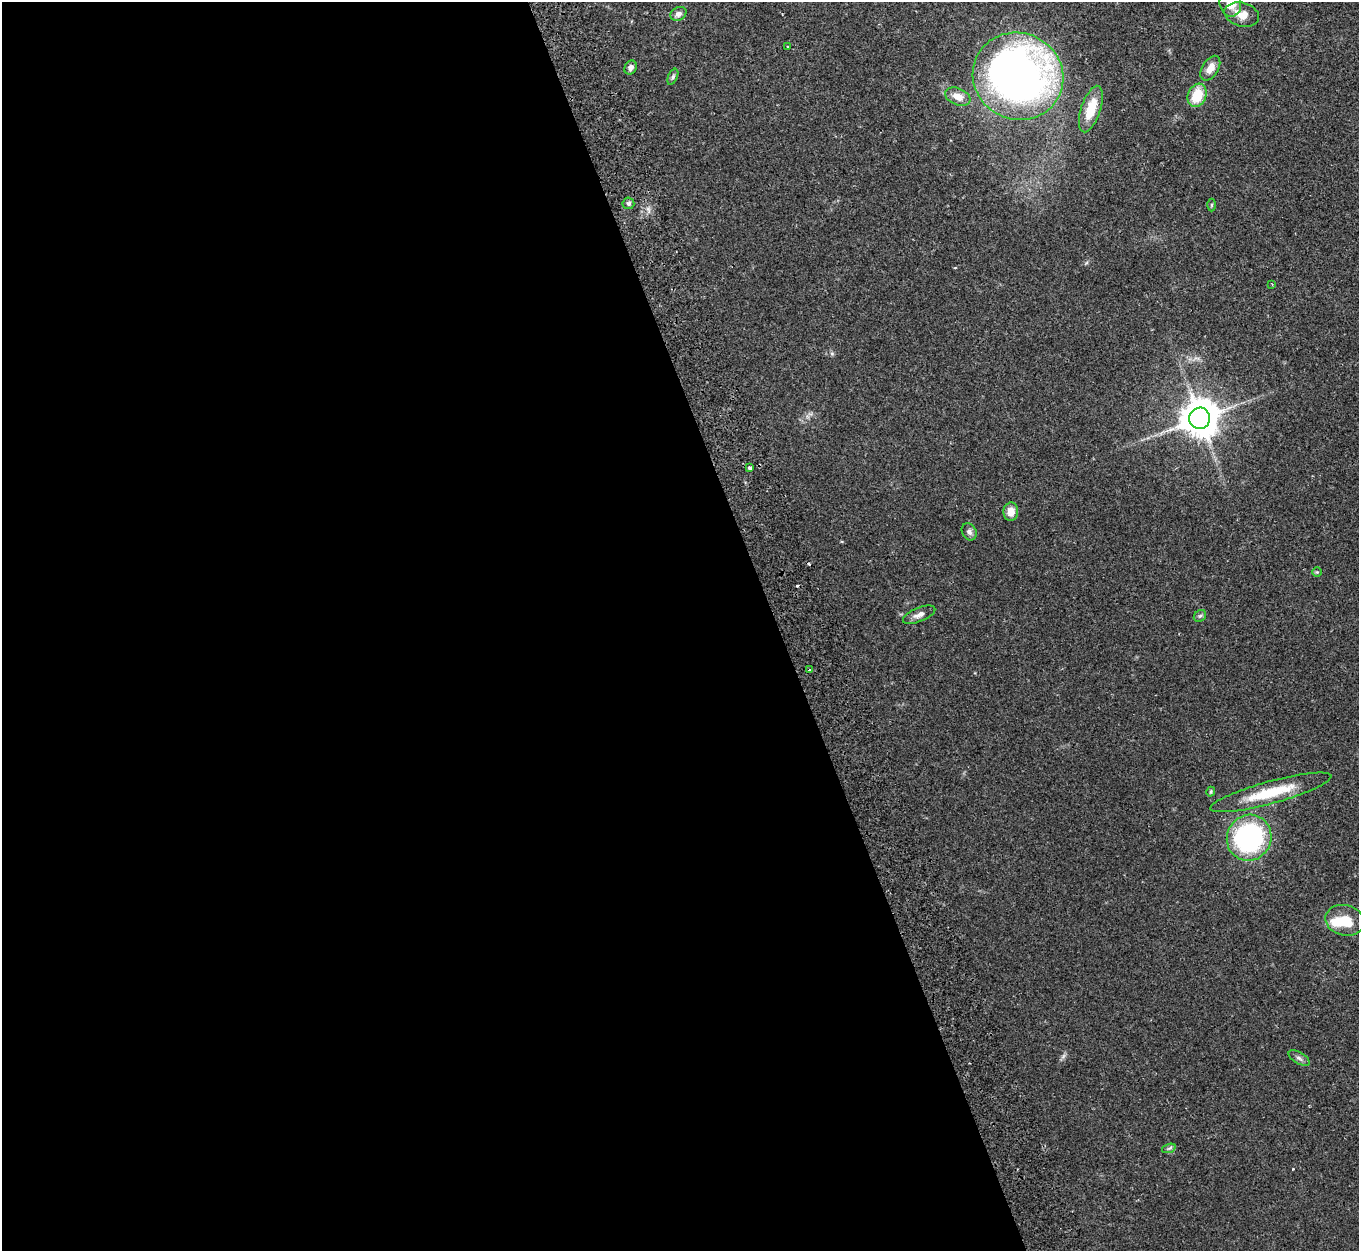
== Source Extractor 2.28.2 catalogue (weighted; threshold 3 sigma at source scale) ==
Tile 9 of 4 x 4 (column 1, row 3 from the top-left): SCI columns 72-1428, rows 1433-2681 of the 5572 x 5527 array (HDU 1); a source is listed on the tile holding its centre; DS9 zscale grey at full resolution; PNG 1361 x 1253 px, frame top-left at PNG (2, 2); each listed source drawn as its Kron ellipse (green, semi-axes under 4 px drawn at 4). Shown black and unused: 57% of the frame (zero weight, under 2 of 3 exposures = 4% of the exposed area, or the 3 px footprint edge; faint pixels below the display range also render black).
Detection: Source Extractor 2.28.2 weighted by HDU 2 'WHT'; one run over the whole footprint, this tile lists its part. Background 0.082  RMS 0.0059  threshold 0.0265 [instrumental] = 3 sigma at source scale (4.5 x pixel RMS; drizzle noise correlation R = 1.50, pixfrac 1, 0.05/0.05 arcsec/px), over >= 5 px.
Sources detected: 31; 1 inside a brighter object's white glare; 2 cosmic-ray / hot-pixel residue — neither listed nor drawn; the other 28 listed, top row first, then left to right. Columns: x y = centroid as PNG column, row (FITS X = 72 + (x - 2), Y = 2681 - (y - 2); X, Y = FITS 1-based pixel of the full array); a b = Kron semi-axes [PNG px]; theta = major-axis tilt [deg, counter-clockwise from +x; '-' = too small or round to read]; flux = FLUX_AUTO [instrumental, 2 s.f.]
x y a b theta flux
1230 3 13 11 -81 9.8
678 14 8 6 29 2.7
1242 15 17 11 -15 7.4
788 47 3 2 - 0.41
631 67 7 6 - 2.2
1210 68 14 8 59 5.7
1018 76 46 43 -25 350
673 77 8 4 66 1.2
1197 95 12 9 68 15
958 97 13 8 -23 6
1091 109 24 9 71 15
628 203 6 6 - 1.5
1211 205 6 4 89 0.7
1272 284 3 3 - 0.43
1200 418 10 10 - 1500
750 468 3 3 - 1.6
1011 512 9 7 85 5.4
969 532 9 7 -59 2
1317 572 5 5 - 0.7
919 615 17 7 22 3.7
1200 616 7 5 41 1.1
809 670 4 3 - 1
1211 792 5 4 - 0.83
1271 792 63 11 15 26
1249 838 23 22 - 110
1345 920 20 15 -15 15
1299 1058 12 5 -31 2
1169 1148 7 4 19 1.2
Isophote crosses this tile's border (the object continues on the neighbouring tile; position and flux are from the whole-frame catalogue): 1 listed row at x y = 1230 3